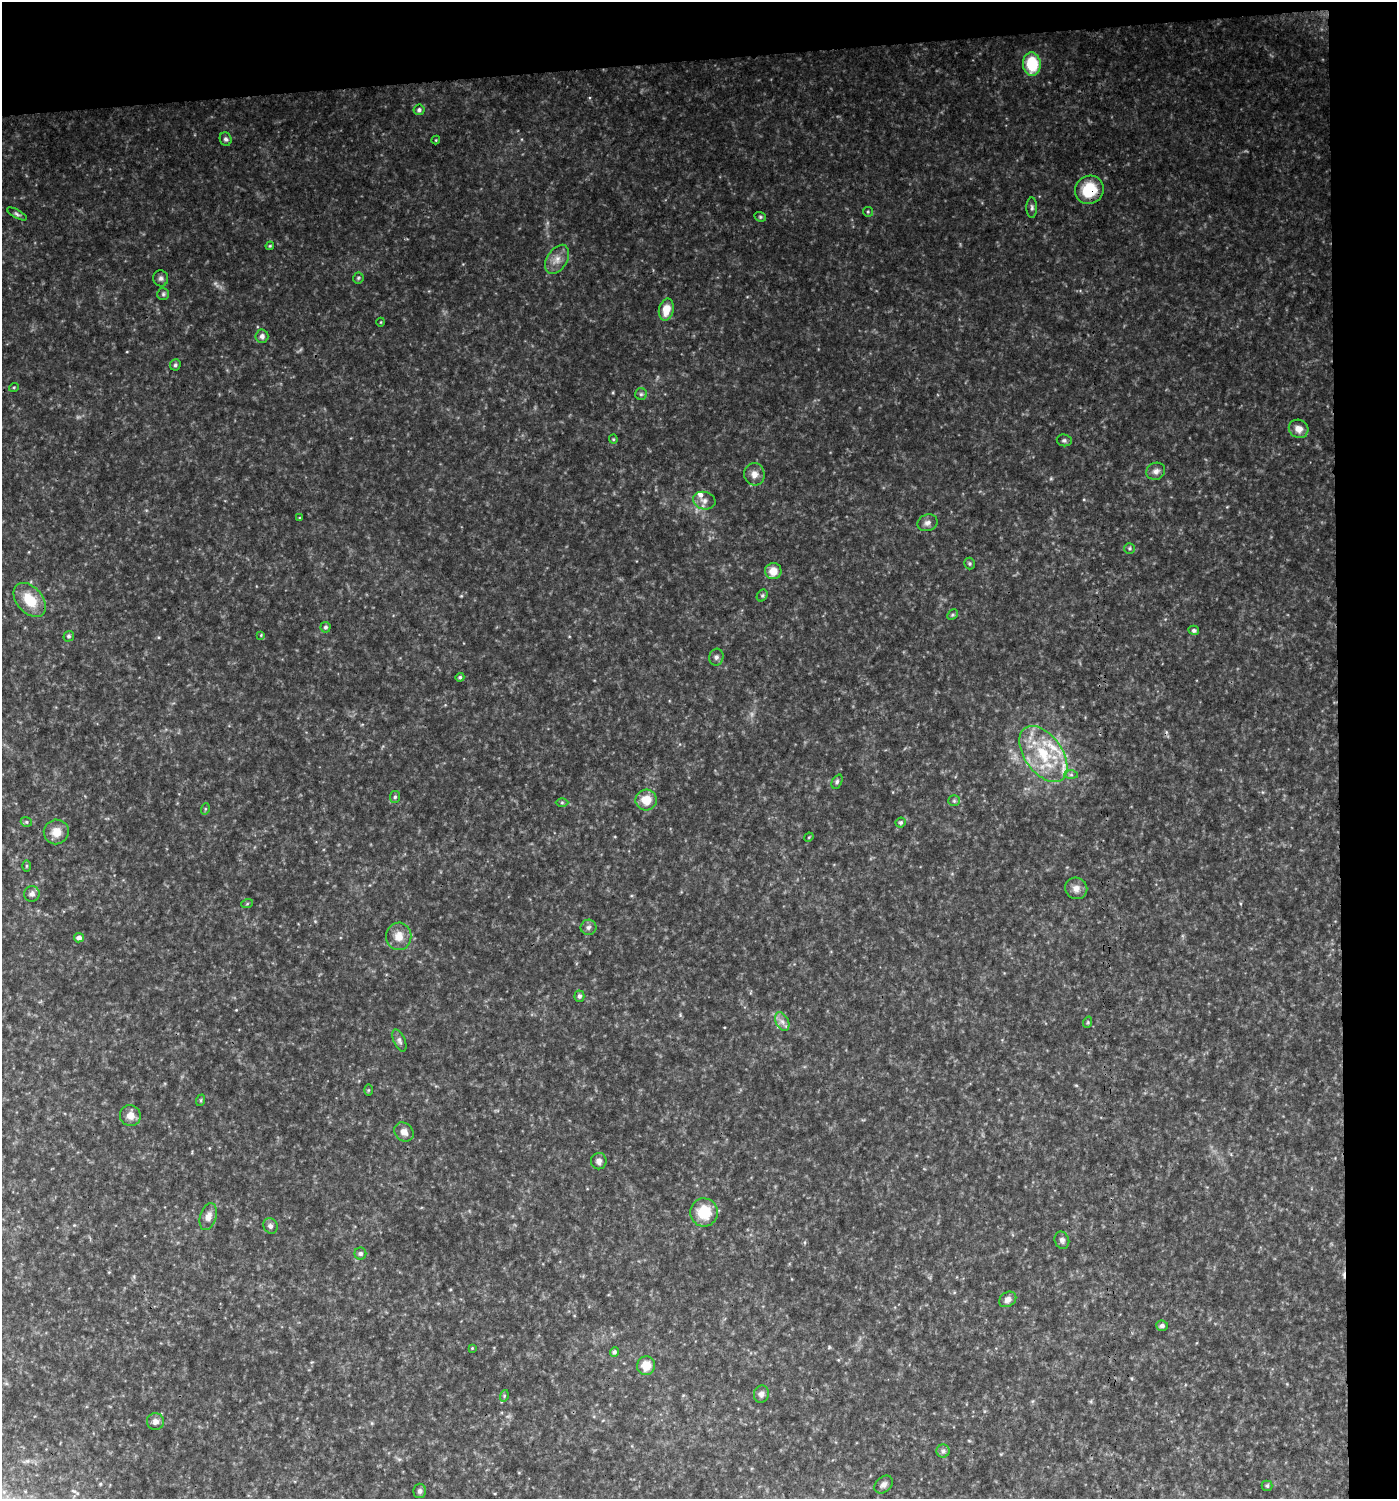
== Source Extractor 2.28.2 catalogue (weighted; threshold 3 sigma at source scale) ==
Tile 3 of 3 x 3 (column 3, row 1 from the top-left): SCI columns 2797-4191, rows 2996-4492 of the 4238 x 4492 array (HDU 1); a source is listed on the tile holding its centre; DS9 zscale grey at full resolution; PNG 1399 x 1501 px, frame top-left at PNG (2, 2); each listed source drawn as its Kron ellipse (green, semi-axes under 4 px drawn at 4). Shown black and unused: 8% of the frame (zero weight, under 3 of 4 exposures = <1% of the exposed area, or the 3 px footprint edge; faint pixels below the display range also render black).
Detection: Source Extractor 2.28.2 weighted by HDU 2 'WHT'; one run over the whole footprint, this tile lists its part. Background 0.0914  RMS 0.0075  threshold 0.0339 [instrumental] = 3 sigma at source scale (4.5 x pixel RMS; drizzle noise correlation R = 1.50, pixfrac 1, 0.0396/0.0396 arcsec/px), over >= 5 px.
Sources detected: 90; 1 too faint to see at this stretch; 1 cosmic-ray / hot-pixel residue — neither listed nor drawn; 3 inside a brighter listed object's ellipse — not listed separately; the other 85 listed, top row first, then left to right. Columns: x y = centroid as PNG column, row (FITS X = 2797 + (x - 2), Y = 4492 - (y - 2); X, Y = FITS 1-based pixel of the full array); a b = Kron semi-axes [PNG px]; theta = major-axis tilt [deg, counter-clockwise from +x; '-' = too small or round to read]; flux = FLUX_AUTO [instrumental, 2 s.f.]
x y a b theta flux
1032 64 11 9 -85 30
419 110 5 5 - 2
226 139 7 6 - 1.9
436 140 4 4 - 0.67
1089 190 15 13 47 27
1032 208 10 5 -90 2.1
868 212 5 4 - 0.96
17 214 11 4 -28 1.7
760 217 6 4 -21 1
270 246 4 3 - 0.78
557 259 16 10 57 6.9
161 278 8 7 - 2.5
358 278 5 5 - 1.2
163 294 6 6 - 1.4
666 309 11 7 78 12
381 322 4 3 - 0.55
262 336 6 6 - 2.8
175 365 6 5 - 1.4
14 387 5 3 - 0.72
641 394 6 6 - 1.3
1299 429 10 9 - 6.1
613 439 4 4 - 0.79
1064 440 7 6 - 1.7
1156 471 9 8 - 3.5
754 474 11 10 - 5.1
704 501 11 8 -14 4.1
300 518 3 3 - 0.72
927 523 10 8 22 3.2
1130 548 5 5 - 1.3
970 563 6 5 - 1.2
773 571 8 8 - 8.3
762 595 6 5 - 1.2
30 600 20 13 -49 20
952 615 6 4 45 1.1
325 627 5 5 - 1.6
1194 630 5 4 - 1.8
261 635 4 4 - 0.63
69 636 5 5 - 1.5
716 657 8 7 - 2.3
460 677 4 4 - 1.2
1043 754 32 18 -54 39
1071 775 7 4 -1 1.4
837 782 7 5 64 1.5
395 797 6 5 - 1.4
646 800 10 10 - 12
954 801 6 5 - 1.2
562 802 6 4 0 0.96
205 809 6 3 73 0.85
26 822 6 4 -21 1.2
901 822 5 4 - 1.5
56 832 12 12 - 8.9
809 837 5 4 - 0.7
26 866 6 4 90 0.82
1076 888 11 10 - 5.1
32 894 8 7 - 2.9
247 904 6 4 19 0.88
588 927 8 7 - 2.4
399 936 13 12 - 8.8
79 938 5 4 - 3.1
579 996 5 5 - 1.8
782 1022 10 6 -62 3.4
1088 1022 6 3 72 0.85
399 1041 12 6 -66 2.4
368 1090 6 4 89 0.82
201 1100 6 3 72 0.77
130 1116 10 10 - 6.1
404 1132 10 8 -42 4.8
599 1161 8 8 - 3.1
704 1212 14 14 - 22
208 1217 14 8 73 5.6
270 1226 8 7 - 2.4
1062 1240 9 7 -68 2.4
360 1254 6 6 - 1.6
1008 1299 9 7 35 3.7
1162 1326 6 5 - 2
472 1348 4 4 - 0.58
614 1352 5 4 - 1.7
646 1366 9 9 - 12
761 1394 9 7 74 3
504 1396 6 3 73 0.88
155 1421 8 8 - 3.6
943 1451 6 6 - 2.1
884 1484 10 7 44 3.1
1267 1486 5 5 - 1.1
420 1491 7 6 - 2.2
Overlapping masked pixels (flux is a lower limit): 1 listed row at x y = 1089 190